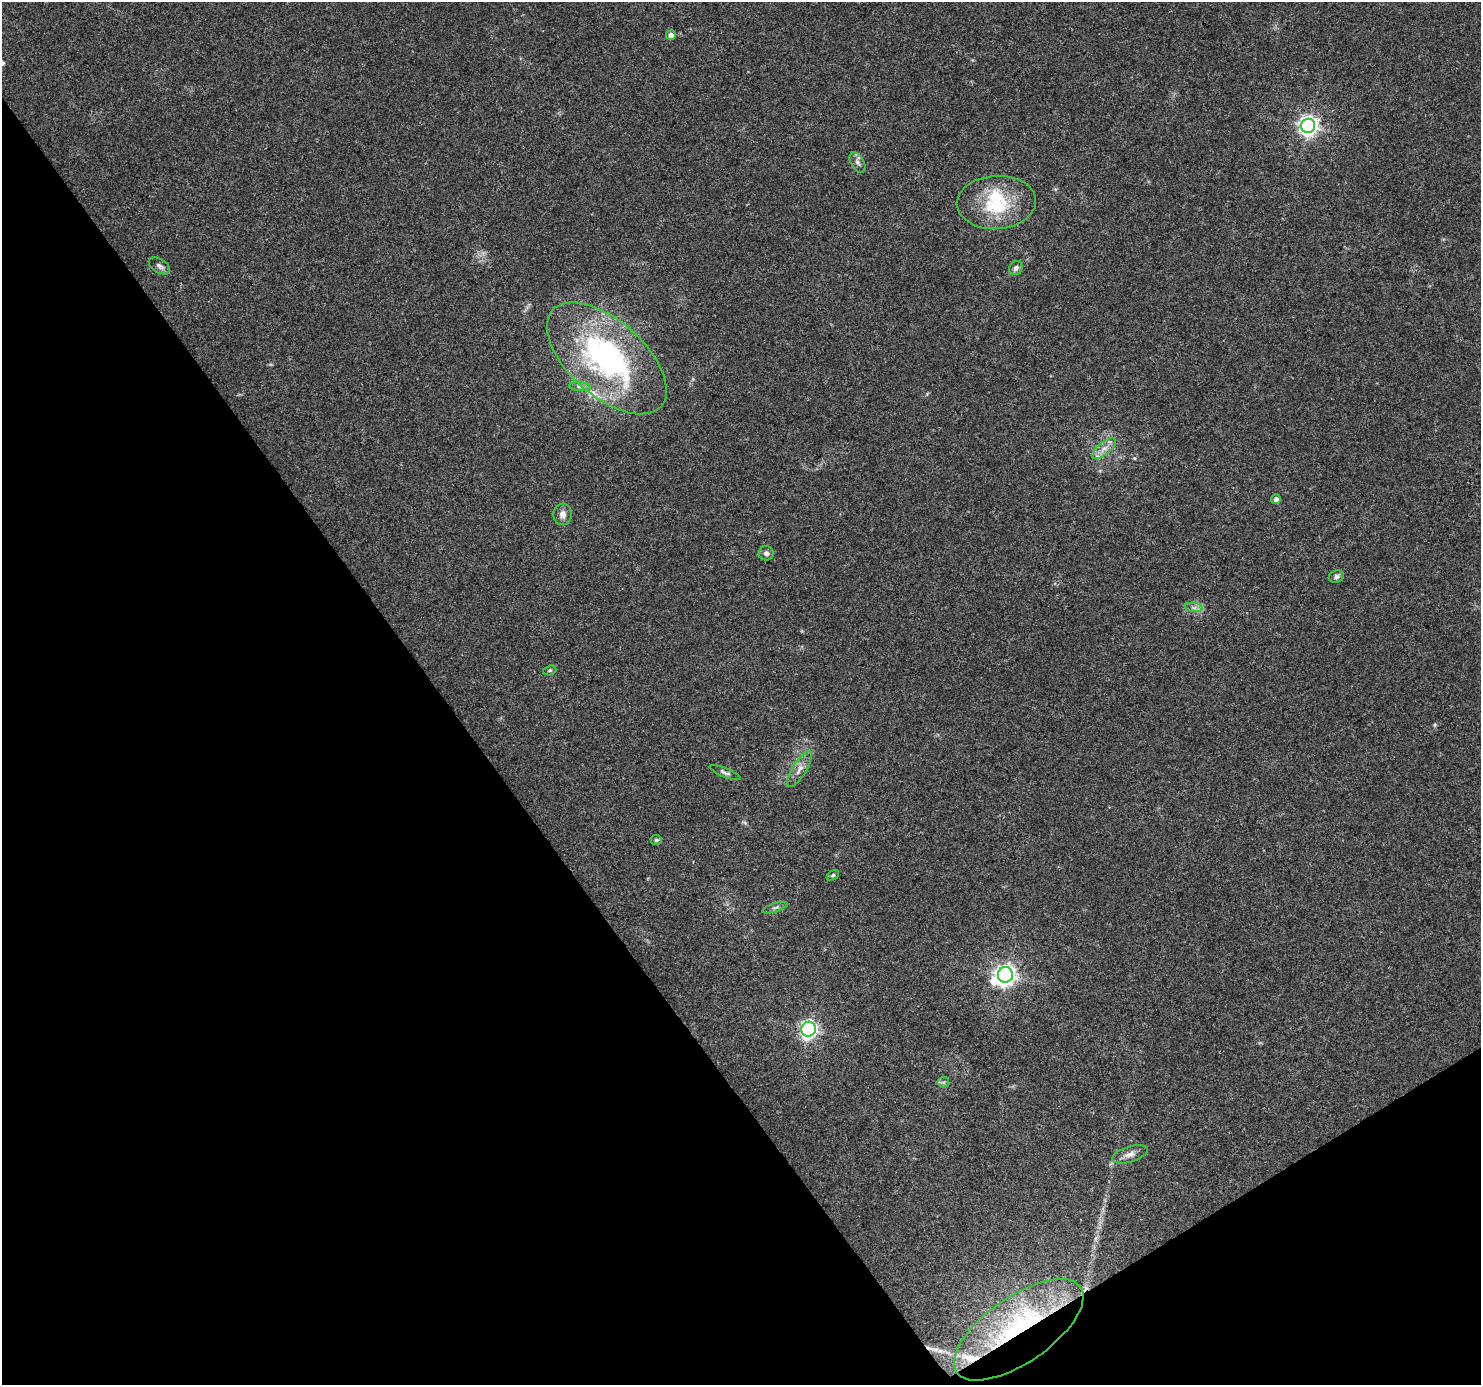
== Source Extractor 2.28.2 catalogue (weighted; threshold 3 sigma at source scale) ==
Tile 14 of 4 x 4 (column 2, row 4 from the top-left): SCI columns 1485-2963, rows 186-1568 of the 5921 x 5841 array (HDU 1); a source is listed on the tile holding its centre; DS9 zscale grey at full resolution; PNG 1483 x 1387 px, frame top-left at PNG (2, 2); each listed source drawn as its Kron ellipse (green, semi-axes under 4 px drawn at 4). Shown black and unused: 34% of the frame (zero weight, under 3 of 4 exposures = <1% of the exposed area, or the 3 px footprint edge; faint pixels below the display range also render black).
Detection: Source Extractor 2.28.2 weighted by HDU 2 'WHT'; one run over the whole footprint, this tile lists its part. Background 0.0778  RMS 0.0047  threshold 0.0213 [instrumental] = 3 sigma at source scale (4.5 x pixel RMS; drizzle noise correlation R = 1.50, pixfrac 1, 0.0396/0.0396 arcsec/px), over >= 5 px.
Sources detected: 33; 4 inside a brighter object's white glare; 1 cosmic-ray / hot-pixel residue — neither listed nor drawn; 3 inside a brighter listed object's ellipse — not listed separately; the other 25 listed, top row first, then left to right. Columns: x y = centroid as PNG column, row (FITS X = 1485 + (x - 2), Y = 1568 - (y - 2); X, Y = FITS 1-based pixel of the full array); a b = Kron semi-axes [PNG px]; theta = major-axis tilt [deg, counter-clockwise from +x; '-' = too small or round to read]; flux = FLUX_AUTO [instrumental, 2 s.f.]
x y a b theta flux
671 35 5 4 - 2.8
1308 126 7 7 - 240
857 163 11 6 -60 1.9
996 202 40 26 4 24
159 266 12 6 -33 1.8
1016 268 7 6 - 1.7
607 358 73 37 -42 120
580 387 11 4 -4 1.6
1104 449 14 6 39 3.7
1276 499 5 4 - 1.8
563 514 11 9 -87 2.9
766 553 7 7 - 1.6
1336 576 8 6 21 1.4
1194 607 9 4 -8 1.5
550 670 7 4 19 0.79
800 769 20 7 59 3.6
725 773 17 4 -23 1.4
656 840 5 5 - 0.95
833 875 7 4 31 0.83
775 908 13 2 17 0.87
1005 975 8 7 - 270
809 1029 7 7 - 160
943 1082 6 5 - 0.9
1130 1154 18 7 17 3.2
1019 1330 75 33 35 69
Overlapping masked pixels (flux is a lower limit): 1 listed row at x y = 1019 1330